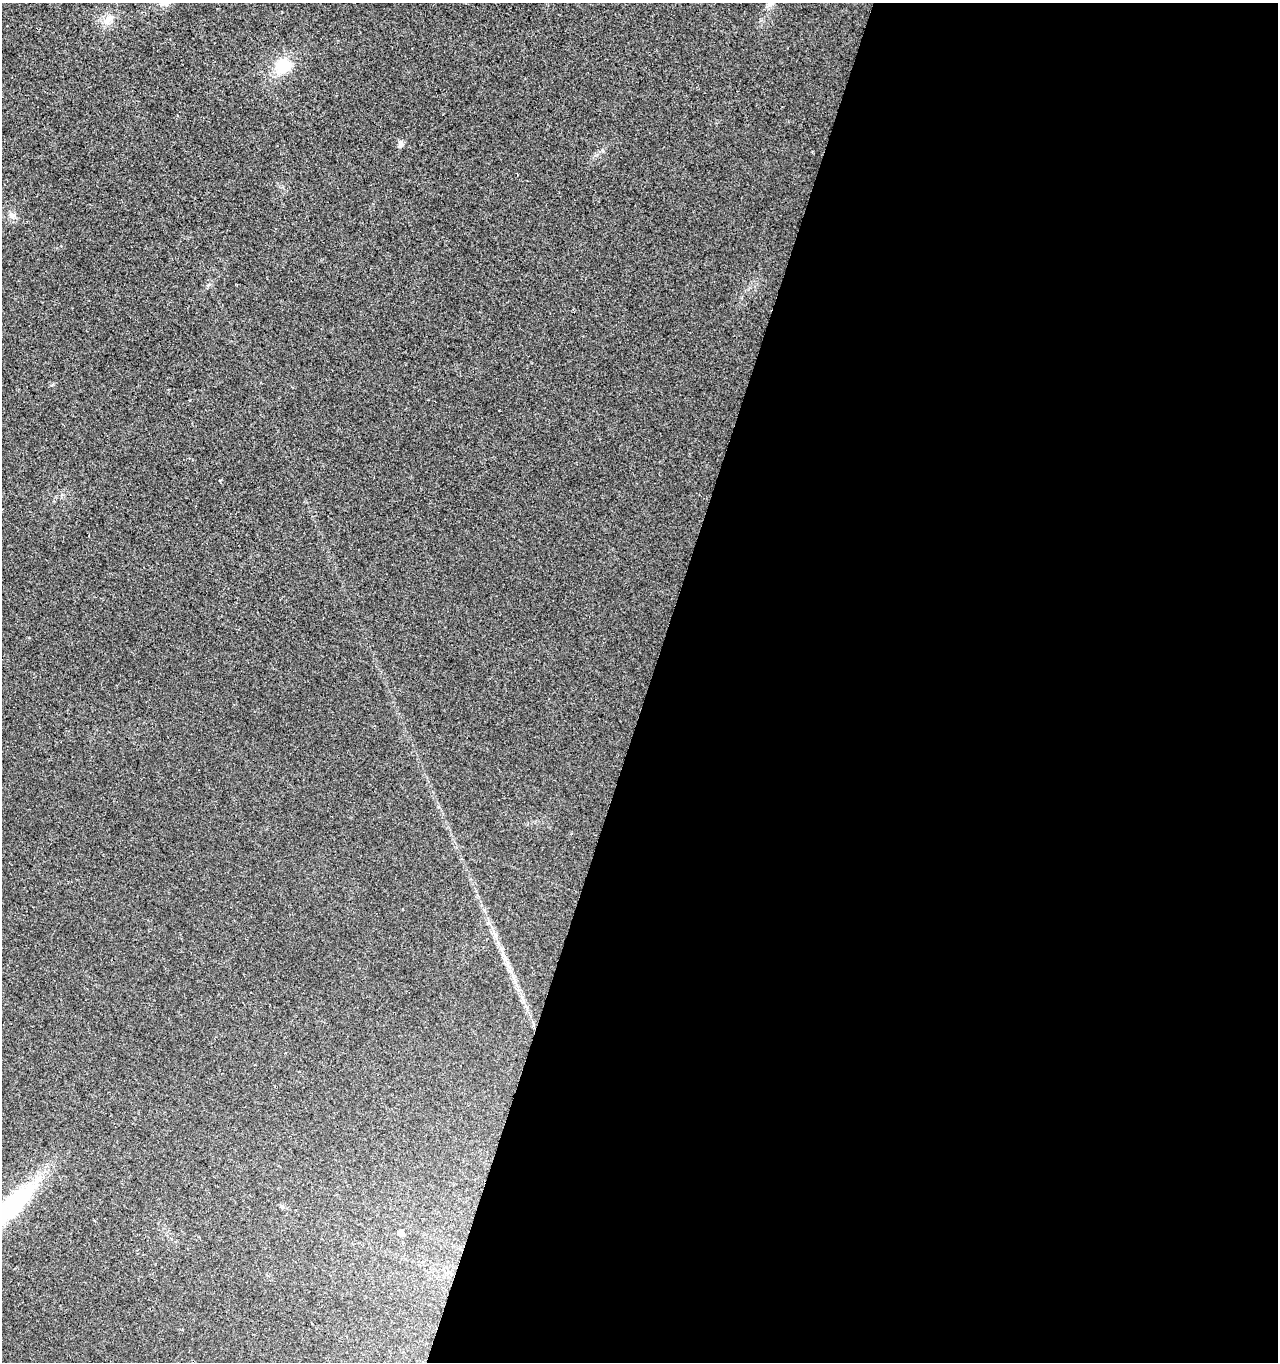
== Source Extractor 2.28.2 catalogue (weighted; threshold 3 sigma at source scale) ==
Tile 12 of 4 x 4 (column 4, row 3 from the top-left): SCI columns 4107-5382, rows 1361-2720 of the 5596 x 5447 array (HDU 1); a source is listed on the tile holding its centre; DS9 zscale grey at full resolution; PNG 1280 x 1364 px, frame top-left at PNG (2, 3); no overlay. Shown black and unused: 49% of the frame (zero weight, under 2 of 3 exposures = <1% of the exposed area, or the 3 px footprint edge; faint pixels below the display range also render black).
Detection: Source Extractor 2.28.2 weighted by HDU 2 'WHT'; one run over the whole footprint, this tile lists its part. Background 0.0179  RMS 0.0078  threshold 0.0351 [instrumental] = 3 sigma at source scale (4.5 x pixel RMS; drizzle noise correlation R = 1.50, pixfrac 1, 0.0396/0.0396 arcsec/px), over >= 5 px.
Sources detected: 8; all 8 listed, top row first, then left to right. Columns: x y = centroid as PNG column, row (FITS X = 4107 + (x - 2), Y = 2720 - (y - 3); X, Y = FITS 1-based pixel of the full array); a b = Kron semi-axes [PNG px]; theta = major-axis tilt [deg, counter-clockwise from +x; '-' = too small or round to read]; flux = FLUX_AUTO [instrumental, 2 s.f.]
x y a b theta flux
770 3 10 6 72 3.2
109 19 16 9 53 7.1
283 65 18 17 - 25
401 143 10 6 -89 2.3
12 216 10 9 - 3.8
504 957 18 5 -64 5.8
9 1210 106 20 45 92
400 1233 5 5 - 4.6
Isophote crosses this tile's border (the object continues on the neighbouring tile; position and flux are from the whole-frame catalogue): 2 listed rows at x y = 770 3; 9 1210